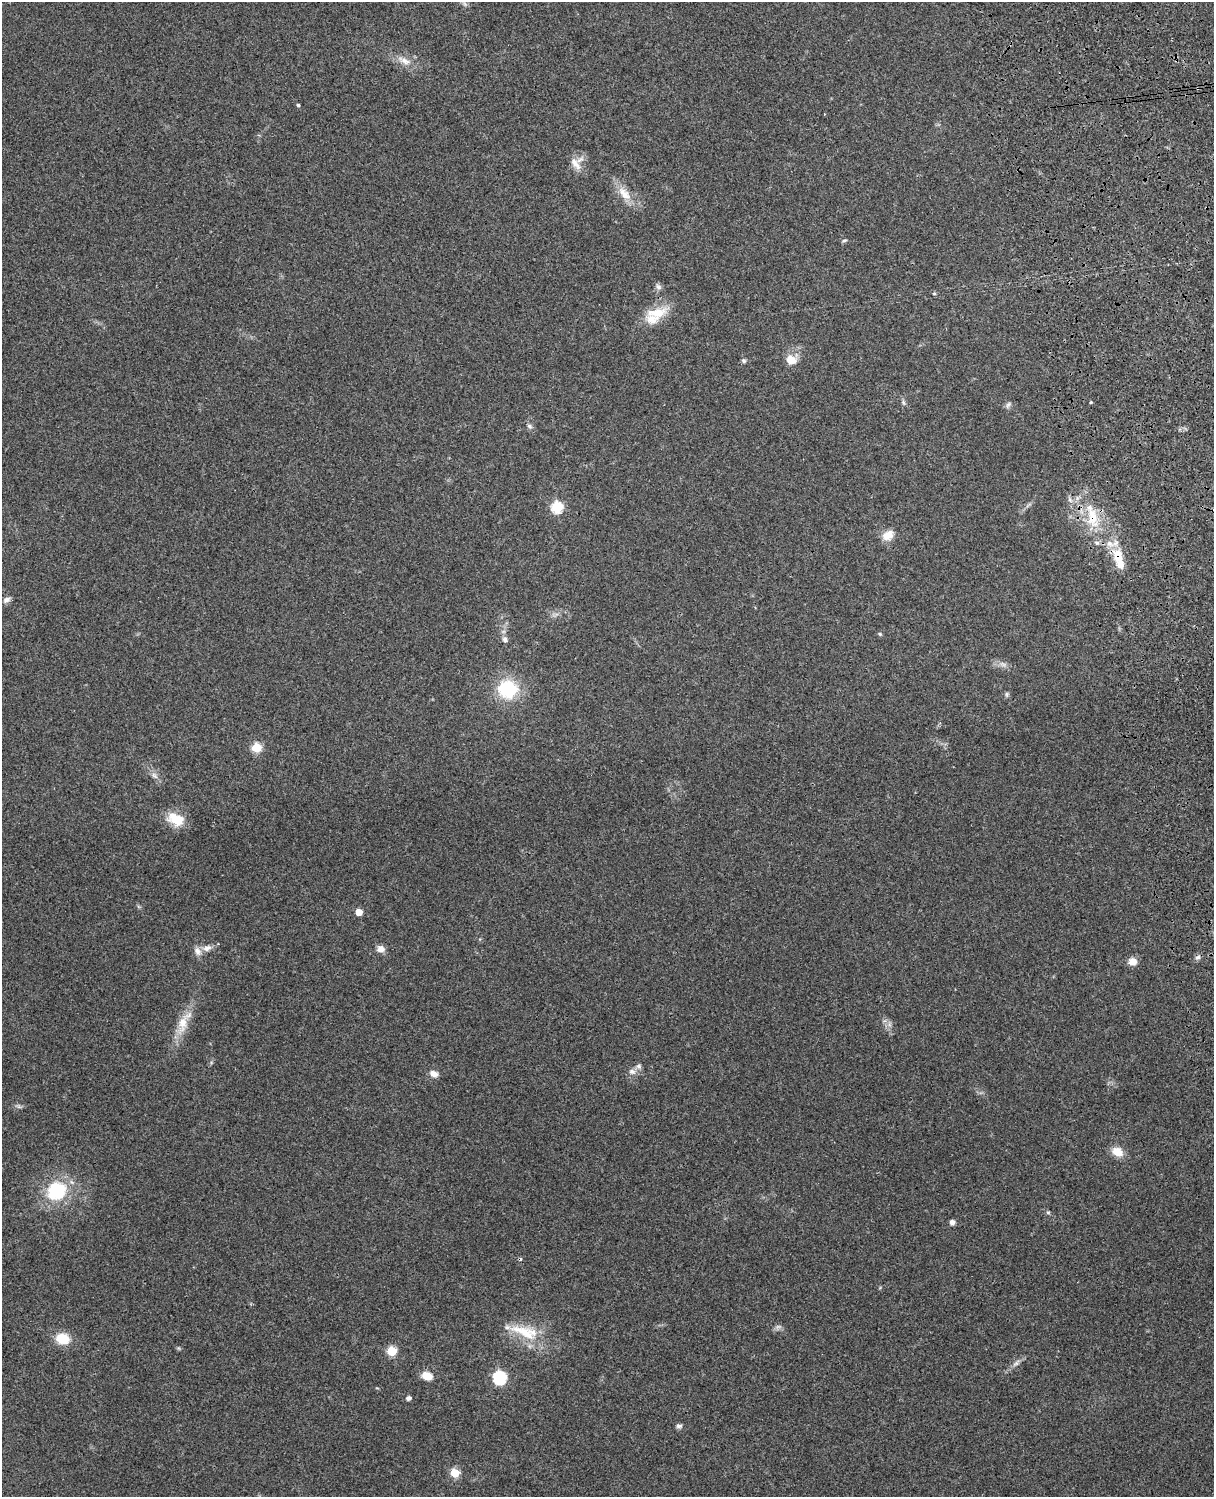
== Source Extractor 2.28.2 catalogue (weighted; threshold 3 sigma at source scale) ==
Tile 6 of 4 x 3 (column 2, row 2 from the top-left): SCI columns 1332-2543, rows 1660-3154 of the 5089 x 4927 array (HDU 1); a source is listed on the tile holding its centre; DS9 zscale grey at full resolution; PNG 1216 x 1499 px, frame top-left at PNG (2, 2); no overlay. Shown black and unused: <1% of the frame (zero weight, under 3 of 4 exposures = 6% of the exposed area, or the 3 px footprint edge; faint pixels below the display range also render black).
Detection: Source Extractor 2.28.2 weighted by HDU 2 'WHT'; one run over the whole footprint, this tile lists its part. Background 0.255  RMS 0.0089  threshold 0.0398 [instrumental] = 3 sigma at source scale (4.5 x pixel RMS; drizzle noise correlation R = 1.50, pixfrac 1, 0.05/0.05 arcsec/px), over >= 5 px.
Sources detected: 56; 3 too faint to see at this stretch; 1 cosmic-ray / hot-pixel residue — not listed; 5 inside a brighter listed object's ellipse — not listed separately; the other 47 listed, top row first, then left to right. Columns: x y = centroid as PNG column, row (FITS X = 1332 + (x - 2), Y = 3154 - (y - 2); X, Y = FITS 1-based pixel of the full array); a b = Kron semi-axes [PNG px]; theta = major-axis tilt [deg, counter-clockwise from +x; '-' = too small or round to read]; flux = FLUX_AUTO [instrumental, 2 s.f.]
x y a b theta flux
404 60 21 8 -28 8.9
298 105 4 3 - 1.5
575 164 21 9 -56 8.4
624 194 24 12 -47 14
844 240 6 4 18 1.4
658 287 9 7 -36 2.7
934 294 5 3 - 0.85
656 313 32 14 9 21
791 360 11 9 -27 12
744 361 6 5 - 1.7
903 402 8 4 -60 1.7
1091 402 4 3 - 0.88
1008 405 10 5 57 2.3
529 426 8 5 -37 2
557 507 6 6 - 75
1092 517 30 12 -82 26
888 535 16 12 34 9.4
1118 556 22 14 -76 19
6 600 9 7 25 3.3
880 634 5 4 - 1.4
505 639 9 7 -75 2.9
507 689 20 19 - 47
1006 694 7 5 -74 1.6
257 748 5 5 - 38
154 776 11 6 -41 3.7
176 819 21 14 -23 19
359 912 5 5 - 12
207 948 13 7 19 5.9
381 949 8 7 - 6
1198 957 8 5 19 2.4
1132 961 9 8 - 7.8
183 1023 37 13 64 19
632 1072 10 8 -16 4.3
433 1074 10 7 -23 5.4
1117 1152 13 9 -26 12
57 1191 26 23 29 47
1048 1212 6 4 -1 1.2
952 1222 6 5 - 3.4
524 1332 44 15 -23 32
63 1339 11 8 -11 27
391 1351 6 6 - 28
1016 1363 8 6 18 2.7
427 1376 11 8 -20 12
500 1378 7 6 - 100
408 1398 5 4 - 3.1
679 1426 8 5 -4 2.3
455 1473 6 6 - 24
Overlapping masked pixels (flux is a lower limit): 2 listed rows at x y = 1092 517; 1118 556